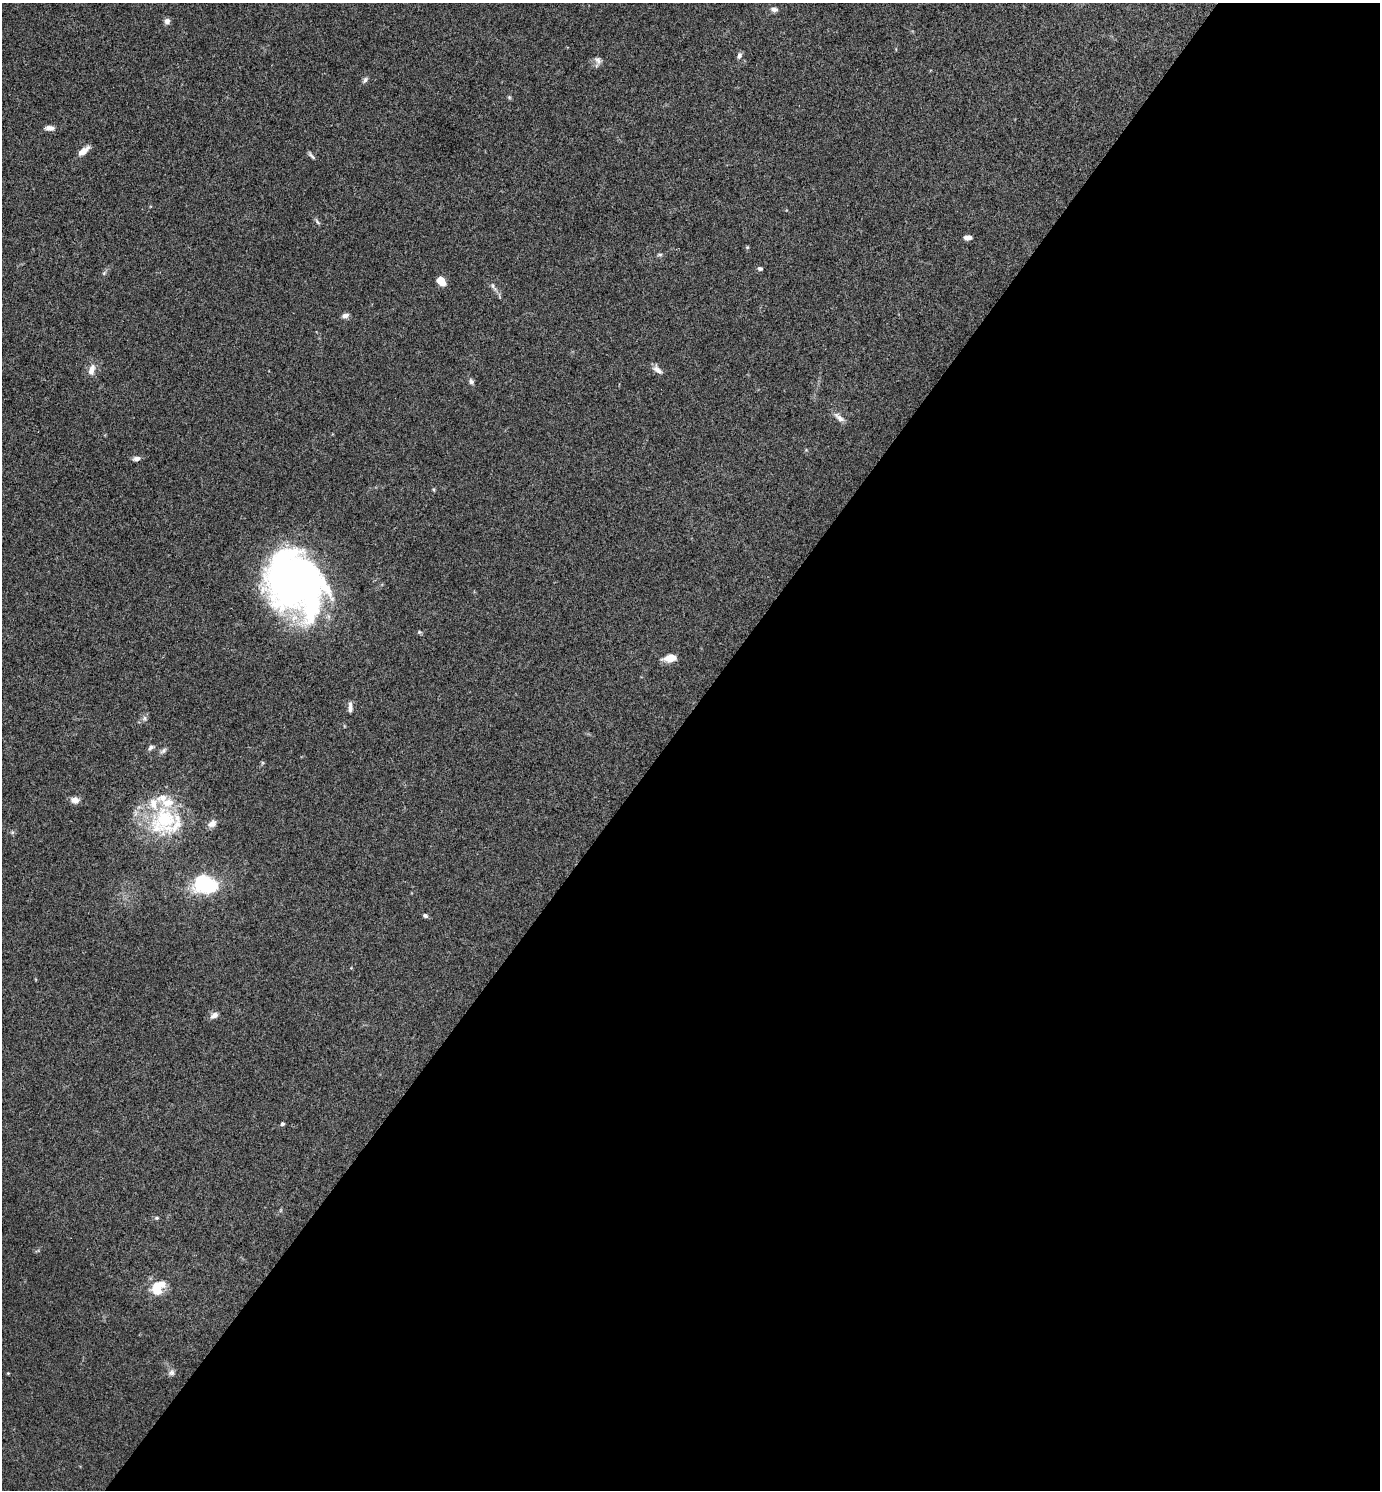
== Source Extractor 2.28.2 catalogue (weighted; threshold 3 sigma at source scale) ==
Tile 12 of 4 x 4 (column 4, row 3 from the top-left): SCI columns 4287-5664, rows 1491-2978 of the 5959 x 5956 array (HDU 1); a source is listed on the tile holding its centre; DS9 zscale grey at full resolution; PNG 1382 x 1492 px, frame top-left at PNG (2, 3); no overlay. Shown black and unused: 52% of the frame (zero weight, under 3 of 4 exposures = <1% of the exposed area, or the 3 px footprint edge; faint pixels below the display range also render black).
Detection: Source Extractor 2.28.2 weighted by HDU 2 'WHT'; one run over the whole footprint, this tile lists its part. Background 0.0891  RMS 0.0065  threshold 0.0292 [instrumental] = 3 sigma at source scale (4.5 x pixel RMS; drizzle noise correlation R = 1.50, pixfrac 1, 0.05/0.05 arcsec/px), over >= 5 px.
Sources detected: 45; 1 inside a brighter object's white glare — not listed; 4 inside a brighter listed object's ellipse — not listed separately; the other 40 listed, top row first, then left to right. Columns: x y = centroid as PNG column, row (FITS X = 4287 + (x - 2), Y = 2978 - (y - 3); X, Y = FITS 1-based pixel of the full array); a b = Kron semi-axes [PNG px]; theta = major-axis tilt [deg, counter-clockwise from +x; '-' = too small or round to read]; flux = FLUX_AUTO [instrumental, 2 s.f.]
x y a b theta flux
774 9 8 6 -14 2.5
167 21 7 6 - 2.5
739 55 8 5 73 2.1
598 60 12 8 -63 2.7
365 80 9 5 47 1.7
509 97 6 4 -46 0.81
49 128 12 6 -3 2.9
84 151 17 7 38 4.6
311 156 13 4 -43 1.5
317 222 10 4 -54 1.2
968 238 10 5 1 2.6
747 247 5 4 - 0.69
660 254 7 4 -8 1
760 269 6 5 - 1.3
104 273 7 4 46 1.1
441 281 9 6 -54 8.3
493 286 14 5 -59 2.4
345 316 8 5 12 2.8
92 370 15 8 74 5.1
658 370 15 7 -46 3.4
471 381 8 6 -54 1.8
839 417 18 7 -41 3.7
136 459 9 5 11 2.5
434 489 6 3 -82 0.69
294 580 59 50 -51 320
670 658 12 7 10 9.5
350 707 14 5 89 2.7
145 718 7 4 -90 1.4
151 747 9 5 34 1.6
163 751 10 6 39 1.8
75 800 9 7 -12 4.2
164 820 43 35 64 52
212 823 11 8 37 3.7
205 885 21 15 -14 53
425 916 6 5 - 1.3
214 1015 9 6 36 3.6
282 1124 4 3 - 1.5
157 1218 6 5 - 0.83
158 1289 11 7 64 25
172 1372 8 7 - 2.1